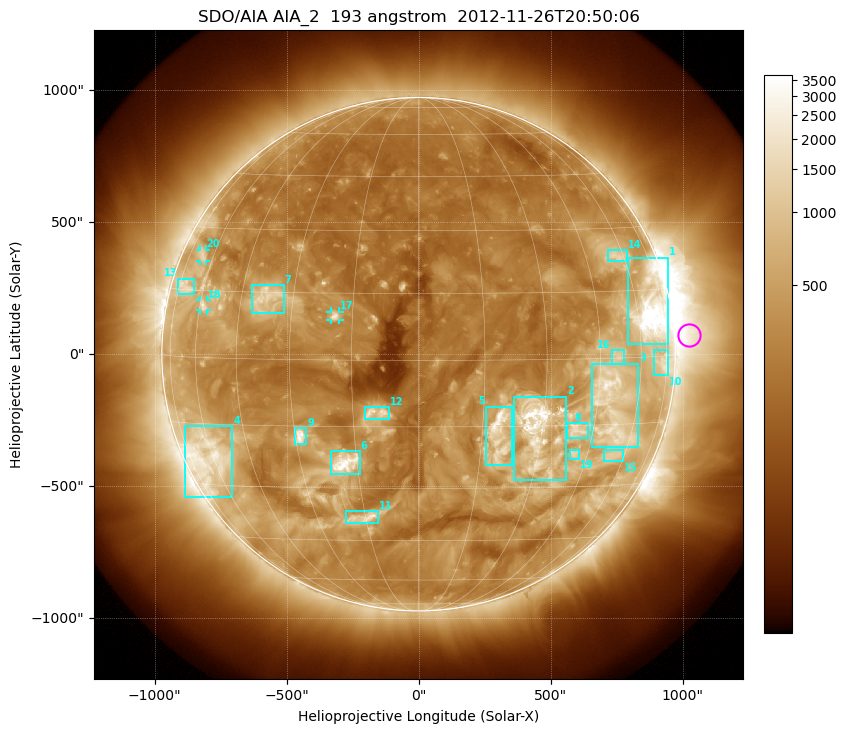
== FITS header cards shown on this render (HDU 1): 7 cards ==
TELESCOP= 'SDO/AIA'
INSTRUME= 'AIA_2'
WAVELNTH=                  193
WAVEUNIT= 'angstrom'
DATE-OBS= '2012-11-26T20:50:06.84'
CTYPE1  = 'HPLN-TAN'
CTYPE2  = 'HPLT-TAN'

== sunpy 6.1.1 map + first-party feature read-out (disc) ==
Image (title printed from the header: SDO/AIA AIA_2  193 angstrom  2012-11-26T20:50:06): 1024 x 1024 px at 2.4 arcsec/px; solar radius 973 arcsec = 405 px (full disc in frame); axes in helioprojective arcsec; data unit not stated in the header (colour bar unlabelled)
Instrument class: DISC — disc imager (sunpy class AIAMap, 193 A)
Bright regions (active regions / flare kernels): reference = the median radial profile (limb darkening/brightening removed); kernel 9 px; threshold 5 sigma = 702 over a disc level ~281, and >= 1.15x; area >= 12 px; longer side >= 10 px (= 24 arcsec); searched inside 0.97 R_sun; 23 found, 20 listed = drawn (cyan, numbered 1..; 3 of them under ~33 arcsec drawn as corner ticks so the feature stays visible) (cap 20 boxes per figure: the strongest are kept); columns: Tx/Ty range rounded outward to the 5 arcsec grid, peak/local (2 s.f.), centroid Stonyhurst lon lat
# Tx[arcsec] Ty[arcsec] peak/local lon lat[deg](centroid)
1 790..945 35..365 19 +66 +10
2 360..560 -480..-160 19 +29 -16
3 655..835 -350..-35 8.5 +50 -11
4 -885..-705 -545..-270 6.2 -62 -23
5 255..355 -420..-200 12 +19 -17
6 -330..-220 -455..-365 14 -18 -24
7 -630..-510 155..265 5.3 -38 +14
8 565..640 -320..-260 6.4 +40 -16
9 -470..-425 -340..-280 9.9 -29 -17
10 890..945 -80..15 4.6 +72 -1
11 -275..-150 -640..-595 6.4 -16 -38
12 -205..-110 -245..-200 6.7 -10 -12
13 -910..-850 225..285 4.4 -70 +16
14 715..790 350..395 4.1 +57 +23
15 700..775 -405..-365 3.8 +54 -22
16 730..780 -35..15 4.2 +51 +0
17 -335..-300 130..160 7.1 -19 +10
18 -830..-800 165..205 5 -59 +12
19 570..610 -395..-360 5 +41 -22
20 -830..-805 350..395 3.9 -66 +23
Off-limb structures (1.02-1.3 R_sun): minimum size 162 px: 3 found; the strongest spans PA ~235..305 deg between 1.02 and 1.3 R_sun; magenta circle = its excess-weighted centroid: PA ~275 deg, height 1.05 R_sun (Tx ~1025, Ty ~70 arcsec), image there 4.4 x the reference